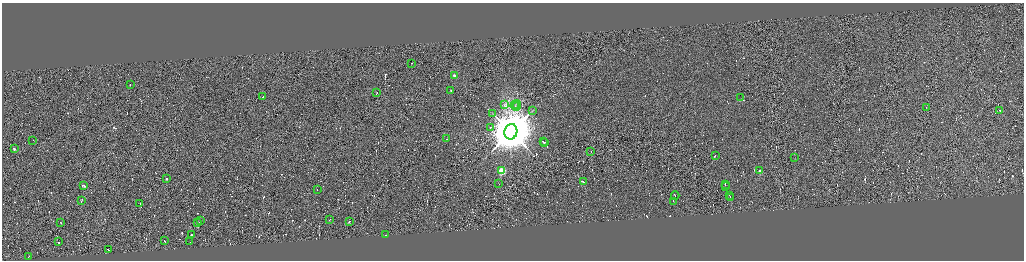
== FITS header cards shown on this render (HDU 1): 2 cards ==
NAXIS1  =                 4088
NAXIS2  =                 1032

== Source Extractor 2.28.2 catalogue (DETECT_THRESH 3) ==
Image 4088 x 1032 px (HDU 1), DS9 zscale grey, zoomed out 1/4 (1 PNG px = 4 x 4 image px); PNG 1026 x 262 px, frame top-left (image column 1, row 1030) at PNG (2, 3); each listed source drawn as its Kron ellipse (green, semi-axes under 4 px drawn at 4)
Background 0.0666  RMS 4.2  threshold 12.7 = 3 sigma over >= 5 px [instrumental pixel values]
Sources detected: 734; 682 cannot appear on this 1/4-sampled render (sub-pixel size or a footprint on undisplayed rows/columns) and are neither listed nor drawn; the other 52 listed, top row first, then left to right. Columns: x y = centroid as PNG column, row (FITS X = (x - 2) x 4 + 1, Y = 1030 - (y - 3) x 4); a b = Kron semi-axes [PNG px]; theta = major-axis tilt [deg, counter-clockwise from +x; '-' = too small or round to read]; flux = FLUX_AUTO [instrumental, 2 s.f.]
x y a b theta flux
411 63 2 1 - 4.7e+04
454 76 2 2 - 2.7e+04
130 85 2 1 - 1.9e+04
451 91 2 1 - 2.8e+03
377 93 2 1 - 3.1e+04
263 97 2 1 - 6.7e+04
741 98 2 1 - 6.0e+02
505 105 3 2 - 2.9e+03
516 105 4 2 - 3.5e+03
515 106 4 2 - 4.2e+03
516 106 3 2 - 2.4e+03
926 107 2 1 - 2.8e+04
532 111 2 1 - 8.6e+02
1000 111 2 1 - 2.8e+04
493 114 2 2 - 1.1e+03
490 128 2 1 - 3.5e+04
511 132 8 6 80 1.7e+07
447 139 2 1 - 1.6e+04
33 140 2 1 - 8.3e+03
543 142 3 1 - 4.3e+04
545 142 2 1 - 3.7e+04
14 149 2 1 - 1.6e+04
591 152 2 1 - 1.3e+03
715 155 2 1 - 1.7e+04
795 158 4 1 - 8.0e+02
501 171 2 2 - 1.5e+05
760 171 2 2 - 3.4e+04
167 179 2 1 - 1.0e+04
583 182 2 1 - 2.0e+04
499 184 2 1 - 2.6e+04
725 185 3 1 - 3.6e+04
84 186 2 1 - 1.1e+04
726 187 2 1 - 2.0e+04
317 190 2 1 - 1.3e+04
675 196 4 1 - 3.7e+04
729 196 3 1 - 1.9e+04
730 198 2 1 - 2.0e+04
81 200 3 1 - 3.7e+04
673 201 2 1 - 1.8e+04
140 204 2 1 - 4.7e+04
330 219 2 1 - 1.7e+04
200 221 2 1 - 2.1e+04
349 222 2 1 - 2.3e+04
60 223 2 1 - 3.1e+04
198 223 2 1 - 1.7e+04
191 235 3 1 - 2.4e+04
385 235 2 1 - 1.8e+04
164 241 3 1 - 2.3e+04
58 242 2 1 - 6.9e+04
190 242 2 1 - 5.2e+02
108 250 2 1 - 1.9e+04
28 257 2 1 - 1.3e+04
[682 sub-pixel or undisplayed-footprint detections neither listed nor drawn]